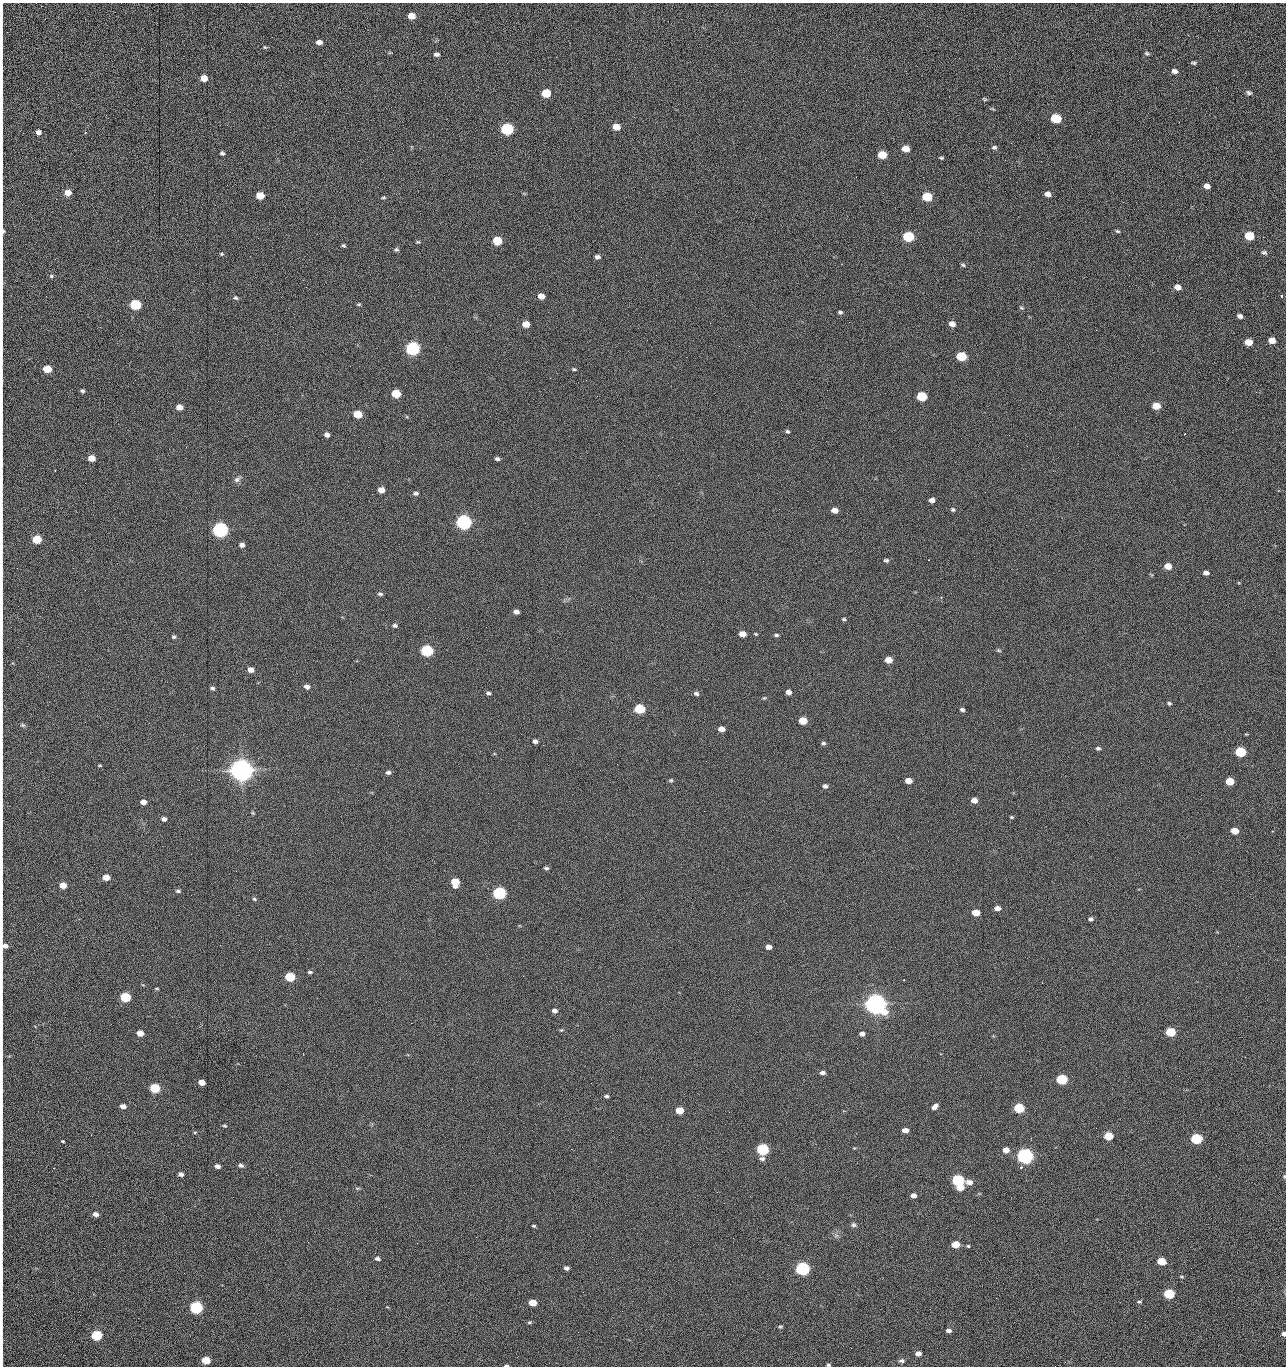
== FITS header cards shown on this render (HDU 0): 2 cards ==
NAXIS1  =                 1284 /fastest changing axis
NAXIS2  =                 1364 /next to fastest changing axis

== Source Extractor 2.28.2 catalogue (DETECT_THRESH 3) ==
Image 1284 x 1364 px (HDU 0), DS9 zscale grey, 1 PNG px = 1 image px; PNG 1288 x 1368 px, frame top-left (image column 1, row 1364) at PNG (2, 3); no overlay
Background 148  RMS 15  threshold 44.6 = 3 sigma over >= 5 px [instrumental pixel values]
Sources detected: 271; all 271 listed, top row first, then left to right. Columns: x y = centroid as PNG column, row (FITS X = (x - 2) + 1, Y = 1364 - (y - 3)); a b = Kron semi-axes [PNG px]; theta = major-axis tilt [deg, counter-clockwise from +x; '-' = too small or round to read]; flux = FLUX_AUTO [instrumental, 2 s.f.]
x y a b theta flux
2 13 16 2 90 2.4e+03
411 16 6 5 - 1.3e+04
1188 35 3 2 - 8.6e+02
2 39 11 2 90 2.2e+03
319 42 6 4 -2 5.1e+03
265 47 5 4 - 1.2e+03
1147 53 6 4 -27 1.6e+03
436 54 6 4 -2 2.8e+03
2 55 12 2 90 2.1e+03
1193 63 7 4 -11 1.6e+03
1175 71 6 4 -23 4.4e+03
204 78 6 5 - 1.4e+04
2 82 8 2 90 1.4e+03
546 93 6 5 - 4.1e+04
1249 93 8 5 -23 2.5e+03
985 99 6 4 -27 1.2e+03
2 101 11 2 90 2.3e+03
1056 118 6 5 - 6.1e+04
1179 122 2 2 - 7.9e+02
2 127 20 2 90 3.7e+03
616 127 6 5 - 1.5e+04
507 129 7 6 - 1.6e+05
38 132 5 5 - 4.5e+03
994 147 6 5 - 2.2e+03
906 149 6 5 - 1.2e+04
222 153 4 4 - 2.2e+03
882 155 6 5 - 2.8e+04
941 158 5 4 - 1.3e+03
2 160 18 2 90 2.8e+03
1005 160 2 2 - 8.4e+02
1041 161 2 2 - 1.3e+03
856 177 2 2 - 1.6e+03
923 177 2 2 - 2.0e+04
1207 186 5 4 - 6.5e+03
2 187 16 2 90 2.6e+03
68 193 6 5 - 1.0e+04
1048 194 6 4 -19 5.9e+03
260 195 6 5 - 2.0e+04
384 197 5 3 - 1.2e+03
927 197 6 5 - 5.2e+04
1123 202 2 2 - 5.7e+02
2 215 21 2 90 3.9e+03
3 231 9 4 -90 3.3e+03
1117 231 6 4 -16 1.6e+03
1249 236 6 5 - 4.3e+04
908 237 6 5 - 1.0e+05
1263 237 2 2 - 7.0e+02
497 241 6 5 - 4.1e+04
418 242 5 4 - 1.2e+03
344 245 5 3 - 1.5e+03
396 250 5 4 - 1.8e+03
1264 253 7 5 -20 2.2e+03
221 254 5 4 - 1.4e+03
597 257 6 5 - 3.2e+03
2 258 21 2 90 4.0e+03
841 264 2 2 - 1.8e+04
963 265 6 4 -18 1.6e+03
51 276 5 5 - 1.4e+03
306 287 2 2 - 4.9e+02
1178 287 6 5 - 7.5e+03
2 294 18 2 90 3.6e+03
541 296 6 5 - 9.3e+03
1281 296 3 2 - 1.5e+03
235 298 6 5 - 1.9e+03
135 304 6 5 - 1.0e+05
359 304 6 4 6 1.2e+03
1021 308 6 4 -20 1.2e+03
840 312 4 4 - 2.1e+03
1240 316 5 4 - 3.9e+03
710 323 2 2 - 2.3e+03
526 324 6 5 - 1.6e+04
952 324 6 5 - 7.7e+03
1096 330 2 2 - 6.1e+02
2 333 9 2 90 1.6e+03
1272 340 6 5 - 1.0e+04
1248 342 6 5 - 1.6e+04
413 348 7 6 - 3.0e+05
2 350 10 2 90 1.6e+03
961 356 6 5 - 5.7e+04
350 366 2 2 - 1.6e+03
47 369 6 5 - 2.5e+04
574 369 6 3 -13 1.4e+03
2 382 11 2 90 2.0e+03
82 391 5 4 - 1.8e+03
1256 392 3 2 - 8.0e+02
396 394 6 5 - 3.7e+04
922 396 6 5 - 6.0e+04
1156 406 6 5 - 1.9e+04
179 407 5 5 - 8.8e+03
358 414 6 5 - 2.9e+04
2 423 13 2 90 1.7e+03
787 431 5 4 - 1.7e+03
327 435 5 5 - 3.8e+03
1009 435 2 2 - 7.1e+02
186 447 2 2 - 1.9e+03
91 458 6 5 - 1.2e+04
497 459 5 4 - 2.4e+03
2 461 17 2 90 2.9e+03
55 471 3 2 - 1.1e+03
237 479 9 7 16 3.5e+03
85 483 2 2 - 5.6e+02
381 490 5 5 - 9.8e+03
416 493 7 5 -6 2.5e+03
932 500 5 4 - 5.5e+03
834 510 6 4 -12 8.5e+03
953 510 6 5 - 1.7e+03
464 522 7 6 - 5.1e+05
220 530 6 6 - 5.4e+05
37 539 6 5 - 4.1e+04
242 545 5 5 - 3.9e+03
886 560 6 4 2 2.0e+03
1168 566 6 5 - 1.3e+04
1206 573 5 4 - 3.8e+03
2 574 10 2 90 1.6e+03
380 594 6 4 -16 2.0e+03
941 597 4 3 - 9.1e+02
516 612 5 4 - 4.4e+03
2 615 17 2 90 3.2e+03
844 619 5 4 - 1.4e+03
395 625 6 5 - 2.1e+03
742 634 6 5 - 1.0e+04
755 634 4 3 - 1.0e+03
776 635 6 4 2 1.7e+03
174 637 5 4 - 1.8e+03
427 650 6 5 - 1.6e+05
999 650 6 4 -20 1.3e+03
888 660 6 5 - 1.4e+04
2 669 14 2 90 2.6e+03
251 670 5 5 - 7.1e+03
307 686 6 5 - 4.3e+03
212 688 6 4 -23 2.1e+03
788 692 5 4 - 5.8e+03
488 693 5 4 - 2.3e+03
696 693 6 5 - 2.8e+03
764 698 5 5 - 1.2e+03
1169 703 5 4 - 1.6e+03
640 709 6 5 - 7.0e+04
962 710 5 4 - 2.4e+03
803 721 6 5 - 2.7e+04
23 725 7 5 -19 1.7e+03
722 729 6 4 -6 7.5e+03
535 741 5 4 - 3.9e+03
823 743 6 4 1 2.0e+03
2 745 9 2 90 1.6e+03
543 745 2 2 - 2.3e+03
1098 748 6 5 - 2.0e+03
1240 752 6 5 - 7.7e+04
706 761 2 2 - 1.4e+03
617 764 2 2 - 1.9e+03
100 765 5 3 - 1.0e+03
242 770 8 7 - 1.9e+06
388 772 6 5 - 2.6e+03
671 780 6 4 13 1.5e+03
908 781 6 4 -8 1.0e+04
1230 781 6 5 - 2.5e+04
825 786 5 4 - 3.0e+03
974 800 5 5 - 7.8e+03
143 802 5 4 - 6.6e+03
2 813 11 2 90 1.7e+03
253 813 5 4 - 1.1e+03
1012 817 5 3 - 1.1e+03
164 819 5 4 - 4.0e+03
1234 831 6 5 - 1.5e+04
1272 831 3 2 - 8.8e+02
2 865 10 2 90 1.4e+03
546 868 5 4 - 1.9e+03
106 877 5 5 - 1.2e+04
455 882 7 6 - 2.7e+04
63 885 5 4 - 1.6e+04
178 891 6 4 -18 1.9e+03
499 893 6 5 - 2.4e+05
254 899 6 4 -27 1.5e+03
997 908 5 4 - 5.7e+03
976 913 6 5 - 1.9e+04
1090 919 6 5 - 2.2e+03
2 924 16 2 90 2.3e+03
5 946 8 7 - 5.4e+03
769 947 5 4 - 6.1e+03
310 972 5 3 - 1.8e+03
523 976 2 2 - 1.4e+03
290 977 6 5 - 6.1e+04
2 978 12 2 90 2.3e+03
904 980 2 2 - 6.6e+02
157 988 6 3 -8 9.7e+02
125 997 6 5 - 7.6e+04
876 1004 8 7 - 1.5e+06
554 1011 5 4 - 4.1e+03
411 1023 2 2 - 3.6e+03
561 1030 5 4 - 1.1e+03
1171 1032 6 5 - 4.9e+04
140 1033 5 4 - 1.1e+04
862 1034 5 4 - 3.8e+03
857 1048 2 2 - 8.2e+02
2 1054 20 2 90 3.6e+03
303 1054 2 2 - 6.8e+02
1245 1057 3 2 - 1.3e+03
822 1073 6 4 1 3.4e+03
1179 1076 2 2 - 1.7e+03
1062 1079 6 5 - 8.9e+04
202 1082 6 4 -19 9.7e+03
155 1088 6 5 - 6.5e+04
606 1096 5 4 - 1.8e+03
2 1104 17 2 90 2.8e+03
123 1106 6 4 -7 5.5e+03
935 1107 7 4 39 4.7e+03
1019 1108 6 5 - 7.3e+04
679 1110 6 5 - 2.1e+04
729 1112 2 2 - 5.7e+02
225 1126 6 4 -8 1.3e+03
905 1130 6 4 -4 7.0e+03
195 1132 5 3 - 1.1e+03
2 1134 13 2 90 2.2e+03
91 1135 2 2 - 1.7e+03
1109 1136 6 5 - 3.2e+04
1196 1139 6 5 - 1.0e+05
63 1141 3 2 - 1.1e+03
854 1148 4 4 - 8.2e+02
571 1149 2 2 - 7.1e+02
762 1149 6 5 - 1.5e+05
1006 1150 6 5 - 8.2e+03
1025 1156 7 5 -2 6.4e+05
762 1159 7 6 - 3.4e+03
241 1165 6 4 -23 2.7e+03
217 1166 5 4 - 4.4e+03
1021 1167 5 4 - 1.3e+03
181 1174 5 4 - 3.5e+03
1284 1176 4 3 - 1.1e+03
958 1180 6 5 - 1.5e+05
2 1182 15 2 90 2.5e+03
969 1182 7 5 -6 7.0e+03
960 1187 6 5 - 1.7e+04
357 1188 7 4 0 1.4e+03
913 1195 5 4 - 4.6e+03
95 1214 6 5 - 4.5e+03
2 1216 17 2 90 2.4e+03
280 1219 3 2 - 1.5e+03
854 1225 7 6 - 2.4e+03
534 1226 4 3 - 1.4e+03
2 1234 16 2 90 2.6e+03
836 1236 7 4 19 2.0e+03
476 1237 2 2 - 6.6e+03
308 1242 3 2 - 1.2e+03
417 1243 2 2 - 3.6e+03
956 1244 6 5 - 1.9e+04
968 1246 5 4 - 1.3e+03
377 1258 6 4 -16 3.0e+03
1161 1261 6 5 - 2.7e+04
566 1268 5 4 - 3.3e+03
803 1268 6 5 - 3.1e+05
1182 1276 6 3 -8 1.2e+03
1169 1294 6 5 - 7.9e+04
996 1298 2 2 - 1.8e+03
1139 1302 6 4 7 1.6e+03
532 1303 6 4 -9 1.8e+04
2 1305 18 2 90 2.5e+03
196 1307 6 5 - 2.4e+05
622 1311 2 2 - 5.3e+02
529 1322 5 4 - 1.3e+03
780 1326 5 4 - 1.4e+03
948 1331 5 4 - 3.8e+03
578 1332 2 2 - 2.4e+03
1284 1334 4 4 - 3.8e+03
97 1335 6 5 - 9.3e+04
2 1343 18 2 90 2.6e+03
918 1353 5 4 - 6.6e+03
2 1356 13 2 90 2.4e+03
206 1360 6 5 - 3.0e+04
901 1361 7 5 1 2.4e+03
506 1365 5 2 - 1.5e+03
828 1365 5 3 - 1.5e+03
1055 1366 2 2 - 1.2e+03
At the frame edge (FLAGS 8, measured only in part): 40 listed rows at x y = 2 13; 2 39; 2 55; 2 82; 2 101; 2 127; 2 160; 2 187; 2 215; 3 231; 2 258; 2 294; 2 333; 2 350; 2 382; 2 423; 2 461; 2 574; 2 615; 2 669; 2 745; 2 813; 2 865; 2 924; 5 946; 2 978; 2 1054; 2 1104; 2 1134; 1284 1176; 2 1182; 2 1216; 2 1234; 2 1305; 1284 1334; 2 1343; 2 1356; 506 1365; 828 1365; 1055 1366

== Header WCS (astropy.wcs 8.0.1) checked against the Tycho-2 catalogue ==
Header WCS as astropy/WCSLIB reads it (CRVAL/CRPIX/CD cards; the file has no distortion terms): RA---TAN/DEC--TAN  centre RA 15:41:40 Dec +51:59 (235.42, +51.99 deg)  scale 1.26 arcsec/px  FOV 26.9' x 28.5'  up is +92 deg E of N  parity flipped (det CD > 0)
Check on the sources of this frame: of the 60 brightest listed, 10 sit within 2.0 arcsec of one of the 11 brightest Tycho-2 stars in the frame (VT <= 12.29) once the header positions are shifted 0.04 arcsec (0.04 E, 0.01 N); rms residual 0.98 arcsec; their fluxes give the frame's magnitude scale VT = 25.21 - 2.5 log10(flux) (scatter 0.19 mag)
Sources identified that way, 10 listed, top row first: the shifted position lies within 2.0 arcsec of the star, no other Tycho-2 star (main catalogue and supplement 1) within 4.0 arcsec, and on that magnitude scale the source's flux lands within +1.5 / -3 mag of the star's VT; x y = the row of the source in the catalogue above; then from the Tycho-2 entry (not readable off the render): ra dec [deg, ICRS J2000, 3 dp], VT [Tycho-2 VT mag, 2 dp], TYC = Tycho-2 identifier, HIP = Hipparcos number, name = IAU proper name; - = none
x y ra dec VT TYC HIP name
413 348 235.614 +52.064 11.61 3489-1132-1 - -
464 522 235.514 +52.049 11.19 3489-1407-1 - -
220 530 235.515 +52.133 11.12 3489-1380-1 - -
242 770 235.378 +52.130 9.31 3489-1322-1 76850 -
499 893 235.303 +52.042 11.52 3489-958-1 - -
876 1004 235.232 +51.912 9.59 3489-824-1 - -
1025 1156 235.143 +51.862 10.97 3489-1016-1 - -
958 1180 235.131 +51.886 12.29 3489-908-1 - -
803 1268 235.084 +51.941 11.45 3489-1346-1 - -
196 1307 235.075 +52.152 11.74 3489-912-1 - -